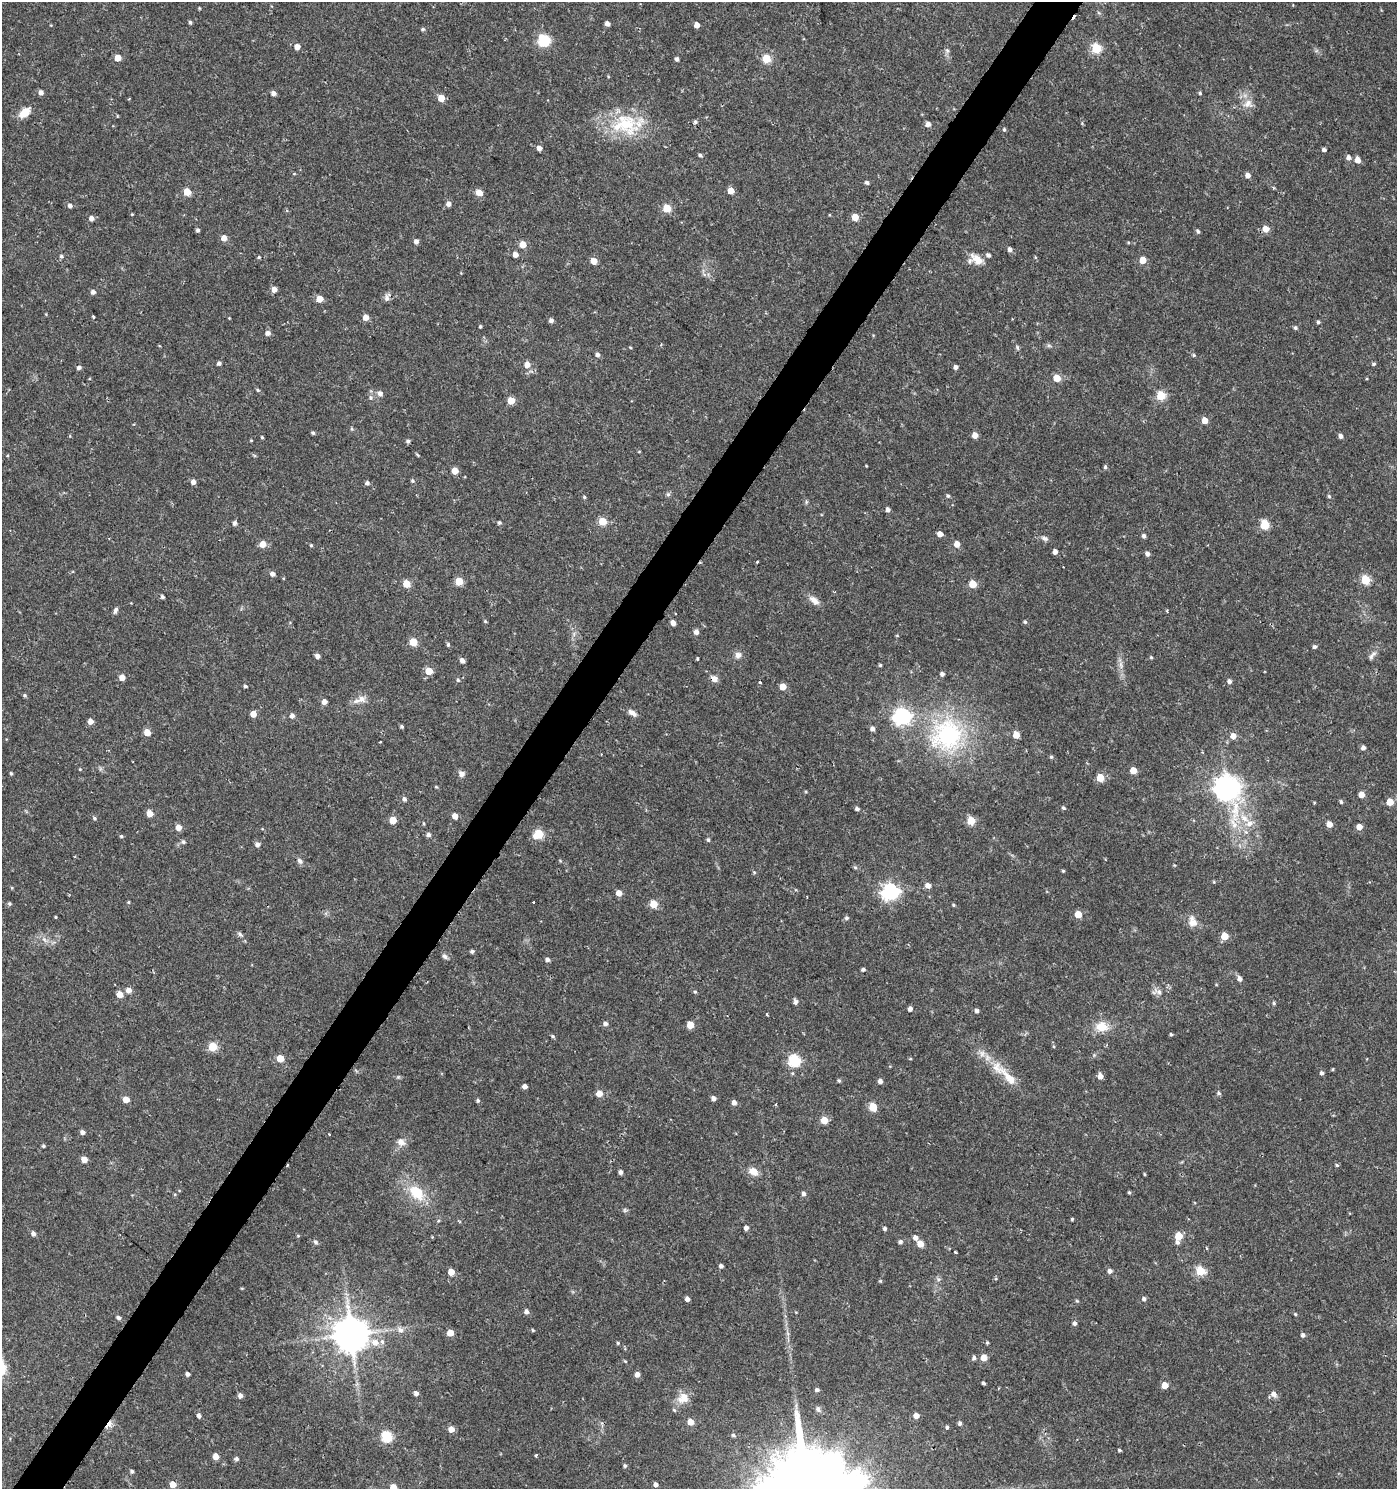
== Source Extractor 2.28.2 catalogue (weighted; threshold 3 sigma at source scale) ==
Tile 7 of 4 x 4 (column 3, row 2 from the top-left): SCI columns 2968-4362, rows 2983-4469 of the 6003 x 5958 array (HDU 1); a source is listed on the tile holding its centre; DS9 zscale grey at full resolution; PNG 1399 x 1491 px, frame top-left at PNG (2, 2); no overlay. Shown black and unused: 3% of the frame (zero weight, under 2 of 3 exposures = <1% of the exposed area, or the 3 px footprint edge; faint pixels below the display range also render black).
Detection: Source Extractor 2.28.2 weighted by HDU 2 'WHT'; one run over the whole footprint, this tile lists its part. Background 0.0253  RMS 0.004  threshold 0.018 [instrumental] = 3 sigma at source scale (4.5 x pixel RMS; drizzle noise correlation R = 1.50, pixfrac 1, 0.0396/0.0396 arcsec/px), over >= 5 px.
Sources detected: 344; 5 cosmic-ray / hot-pixel residue — not listed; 6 inside a brighter listed object's ellipse — not listed separately; the other 333 listed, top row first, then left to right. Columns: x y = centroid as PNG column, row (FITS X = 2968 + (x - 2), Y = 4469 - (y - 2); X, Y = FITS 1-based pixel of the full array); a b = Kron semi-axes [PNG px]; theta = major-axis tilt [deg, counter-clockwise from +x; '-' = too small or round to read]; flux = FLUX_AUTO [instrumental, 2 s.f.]
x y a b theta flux
199 8 3 3 - 0.38
190 22 4 3 - 0.75
607 23 4 4 - 1.9
697 25 4 4 - 2.9
423 29 5 4 - 0.7
544 40 6 6 - 45
297 47 4 4 - 3.3
1096 48 5 5 - 23
947 51 6 4 72 0.8
118 58 5 4 - 5.2
677 59 4 4 - 1.1
766 59 5 5 - 14
41 92 5 5 - 1.6
273 93 5 4 - 1.8
1200 93 4 4 - 0.59
441 98 5 5 - 6.5
129 99 4 2 - 0.3
1248 104 14 11 29 3.5
24 113 12 7 40 6.2
695 122 5 5 - 0.82
626 124 33 28 -51 23
928 124 4 4 - 2.5
1004 129 5 4 - 0.61
539 148 5 4 - 2.3
1324 150 4 3 - 1.1
700 155 5 4 - 0.93
1348 157 5 5 - 1.8
1357 160 5 4 - 3.6
1248 175 5 5 - 2.4
867 182 5 4 - 0.91
730 191 5 4 - 4.5
187 192 5 5 - 8.2
479 192 8 7 - 2.6
448 204 5 5 - 2
70 206 5 4 - 1.3
667 208 5 5 - 13
132 214 4 3 - 0.32
855 217 5 4 - 6.7
91 218 5 5 - 1.8
1266 229 5 5 - 4.7
198 230 4 4 - 0.92
1198 231 5 4 - 0.89
224 238 5 5 - 3.8
416 241 5 4 - 1.8
1128 242 4 3 - 0.38
522 244 5 5 - 6.2
1010 249 5 5 - 1.3
515 254 4 4 - 2.7
988 255 5 4 - 1.2
61 256 5 5 - 0.79
259 257 5 4 - 0.5
1035 257 5 3 - 0.38
977 259 18 10 -40 4.7
1143 260 5 5 - 7
594 261 5 4 - 5.3
274 289 5 5 - 2.7
93 292 5 5 - 1.6
387 298 9 7 -90 1.6
319 299 5 4 - 5.5
93 316 3 3 - 0.68
366 317 5 4 - 3.7
229 318 3 3 - 0.29
551 320 5 4 - 1.2
1318 322 4 4 - 0.78
480 326 3 3 - 0.57
1295 328 5 5 - 0.77
268 333 5 5 - 1.9
1049 346 7 4 -19 0.7
630 347 4 3 - 0.35
1017 347 7 5 -74 0.69
597 355 5 5 - 1.5
1194 355 5 4 - 0.52
219 363 4 4 - 1.1
527 364 5 5 - 3.2
1374 364 5 4 - 0.57
79 367 5 4 - 1.2
955 367 4 4 - 1.4
1057 378 5 4 - 8
258 390 6 4 -28 0.57
380 393 6 6 - 1.8
1161 396 5 5 - 19
371 398 8 6 -88 1.1
511 401 5 5 - 8.5
1205 420 5 4 - 5
352 429 5 3 - 0.46
313 433 4 4 - 0.72
975 435 5 4 - 3.6
1341 436 5 4 - 1.5
262 437 4 3 - 0.44
251 440 3 3 - 0.35
408 441 5 5 - 0.89
639 451 4 3 - 0.3
418 455 5 4 - 0.46
1105 467 5 4 - 0.59
455 471 5 5 - 5.9
412 481 5 5 - 0.67
193 482 5 4 - 1.9
367 483 5 5 - 1
668 494 6 6 - 0.8
948 496 5 4 - 0.69
1329 496 6 4 -72 0.63
584 497 4 4 - 0.51
888 510 5 4 - 1.5
602 521 5 5 - 12
234 523 5 4 - 1.3
499 523 5 5 - 0.75
1264 525 5 5 - 19
940 534 4 4 - 3.1
1144 536 4 4 - 1.1
1045 538 10 6 -18 1.3
262 544 5 5 - 4.5
957 544 5 5 - 3.5
311 545 4 4 - 0.48
1055 552 4 4 - 2.2
1147 554 5 4 - 1.6
272 574 5 4 - 1.7
1365 580 5 5 - 19
459 581 5 5 - 11
406 584 5 5 - 7.9
972 584 5 5 - 9.9
162 597 4 4 - 0.89
814 600 16 8 -39 2.9
115 610 8 4 68 1.1
1167 611 4 3 - 0.45
485 621 5 4 - 0.47
1025 622 5 4 - 0.68
673 623 5 4 - 2.5
696 632 5 4 - 2.1
413 642 5 5 - 12
448 645 6 4 -75 0.62
1314 647 5 4 - 0.86
738 655 9 8 - 2
1372 655 15 6 51 1.5
317 656 4 4 - 1.7
1151 657 4 4 - 0.45
697 659 3 3 - 0.38
462 660 5 4 - 1.8
880 665 4 4 - 0.5
1121 665 12 5 -79 1.9
429 671 5 5 - 8.8
942 674 4 4 - 1.3
122 677 5 5 - 3.7
714 679 10 7 -41 2.1
458 680 5 4 - 0.67
1229 681 5 4 - 1.6
245 686 4 3 - 0.67
783 687 5 4 - 5.5
25 695 6 4 -23 0.59
361 699 11 10 - 3
324 702 5 4 - 2.5
632 713 11 6 -33 2.1
253 714 5 4 - 4.2
292 716 5 5 - 1.9
902 716 7 7 - 130
90 721 5 5 - 2.6
402 726 4 3 - 0.65
873 729 5 4 - 1.7
147 732 5 4 - 6
947 735 41 40 - 57
1016 735 5 4 - 6.2
1233 736 5 5 - 3.4
380 742 3 2 - 0.29
1363 748 4 4 - 1.5
601 754 3 2 - 0.29
1051 757 5 4 - 0.61
80 769 4 3 - 0.35
1133 770 5 5 - 6.8
11 773 4 3 - 0.48
461 774 8 8 - 1.6
1100 778 5 5 - 11
436 787 4 4 - 0.41
1227 788 8 8 - 400
806 792 5 3 - 0.37
1361 794 5 4 - 4
404 799 6 5 - 1.1
1341 802 5 4 - 0.67
1390 802 5 5 - 8
1063 808 5 4 - 0.79
857 809 4 4 - 1.1
1235 810 21 13 -82 10
149 813 5 5 - 4.6
455 816 5 4 - 3.1
94 818 5 5 - 0.7
393 820 5 5 - 8.2
971 820 5 5 - 14
424 823 5 3 - 0.4
1249 824 10 9 - 2.9
1329 824 5 4 - 3.9
179 827 5 4 - 4.1
1359 827 4 4 - 4.1
539 834 6 5 - 18
428 835 5 5 - 1.3
121 836 5 4 - 0.65
708 840 5 4 - 0.73
183 842 6 5 - 0.77
257 844 5 5 - 1.8
300 861 9 6 -43 1.3
855 867 5 4 - 0.61
1063 871 4 4 - 0.47
754 872 5 4 - 0.45
1214 882 5 3 - 0.38
928 885 5 5 - 2.4
890 892 7 6 - 130
619 893 5 4 - 4.1
807 897 3 2 - 0.53
128 902 4 4 - 0.39
9 903 6 4 71 0.58
653 904 5 5 - 9.7
953 905 5 4 - 0.47
1078 914 5 4 - 8.3
55 917 3 3 - 0.35
846 918 6 5 - 0.82
1193 922 15 10 -67 3.6
240 934 9 5 -33 0.95
1224 936 5 5 - 7.9
44 939 9 5 -58 1.3
472 951 5 4 - 0.93
445 956 8 6 -41 1.2
547 959 5 4 - 1.3
863 969 4 3 - 0.98
1239 979 5 5 - 1.8
128 990 5 5 - 2.7
695 992 4 4 - 0.53
1159 992 14 7 -18 2.1
120 994 5 5 - 4.9
795 1002 7 5 -79 1.1
1274 1003 5 4 - 0.59
910 1009 4 4 - 1.6
977 1011 5 4 - 1.2
767 1014 3 3 - 0.49
605 1024 5 5 - 1.6
690 1025 5 5 - 9.5
1101 1027 12 10 -4 7.3
1171 1034 4 3 - 0.56
553 1036 5 4 - 0.56
212 1047 5 5 - 15
982 1053 10 8 -69 2.3
280 1058 5 5 - 7.7
910 1059 5 3 - 0.36
794 1061 6 6 - 42
1333 1069 5 3 - 0.36
1321 1073 5 4 - 0.99
1100 1076 5 4 - 3.4
398 1077 6 4 43 0.56
1009 1078 36 10 -47 8.5
839 1081 5 4 - 0.64
880 1081 5 4 - 1.9
525 1086 4 4 - 2
599 1093 5 4 - 5.4
1219 1093 6 5 - 0.7
713 1098 5 4 - 1.8
126 1099 5 4 - 5.1
478 1100 5 4 - 0.68
734 1102 5 4 - 2.4
776 1104 3 2 - 0.62
873 1107 5 5 - 14
824 1120 5 5 - 9.4
82 1132 4 4 - 1.6
401 1142 12 9 -25 2.5
43 1146 4 4 - 0.59
84 1159 5 4 - 3.8
1337 1165 5 4 - 0.56
753 1171 13 9 -36 3.4
620 1172 5 4 - 1.2
1144 1174 3 3 - 0.43
1129 1192 4 3 - 0.52
416 1193 23 15 -44 12
803 1194 5 4 - 1.4
625 1210 6 5 - 0.65
1072 1219 3 3 - 0.49
746 1228 4 4 - 1.8
885 1228 4 4 - 0.87
33 1233 5 5 - 1.4
298 1236 5 3 - 0.37
1179 1236 5 5 - 10
915 1237 5 5 - 2
315 1242 6 6 - 0.98
900 1242 5 5 - 1
1177 1242 5 5 - 1
920 1244 5 4 - 6.3
955 1252 3 3 - 0.89
721 1266 4 4 - 1.2
1110 1271 5 5 - 1.6
1200 1271 5 5 - 19
451 1272 5 4 - 5.7
938 1279 6 5 - 0.78
880 1281 4 4 - 0.43
687 1299 4 4 - 2.1
1144 1299 5 5 - 1.1
1077 1301 6 3 -19 0.43
526 1312 5 5 - 1.5
1295 1314 4 4 - 0.46
118 1318 5 4 - 1.1
1074 1323 5 4 - 1.1
400 1330 8 7 - 1.8
533 1330 4 4 - 0.49
450 1333 5 5 - 6
351 1335 10 9 - 1000
1303 1335 5 5 - 1.2
375 1342 10 8 -19 3.9
618 1343 4 4 - 0.5
987 1343 4 4 - 0.49
974 1358 5 5 - 1
984 1358 5 4 - 5.5
625 1361 5 3 - 0.41
188 1374 4 3 - 1.2
637 1374 5 5 - 2.2
983 1383 4 3 - 0.77
1165 1385 5 4 - 6
817 1390 5 4 - 0.96
416 1393 5 5 - 1.4
1273 1394 8 7 - 2.2
240 1396 5 4 - 1.9
683 1398 17 14 28 5.2
818 1409 9 6 -63 1.2
199 1416 5 4 - 1.3
916 1416 5 5 - 3.1
690 1422 5 5 - 5
960 1423 5 4 - 1.1
109 1424 10 4 49 4.1
947 1427 4 4 - 0.76
451 1429 5 5 - 3.7
733 1435 6 4 -33 0.71
387 1437 6 5 - 31
1119 1450 4 3 - 0.61
216 1456 5 4 - 4
536 1456 3 3 - 1.2
236 1459 5 4 - 1
625 1466 5 4 - 0.69
132 1471 5 4 - 0.79
656 1484 4 4 - 1.6
173 1485 5 4 - 6.2
393 1487 5 5 - 5.9
Overlapping masked pixels (flux is a lower limit): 2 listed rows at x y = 714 679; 109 1424
Isophote crosses this tile's border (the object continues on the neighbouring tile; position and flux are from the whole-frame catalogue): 1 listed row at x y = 393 1487